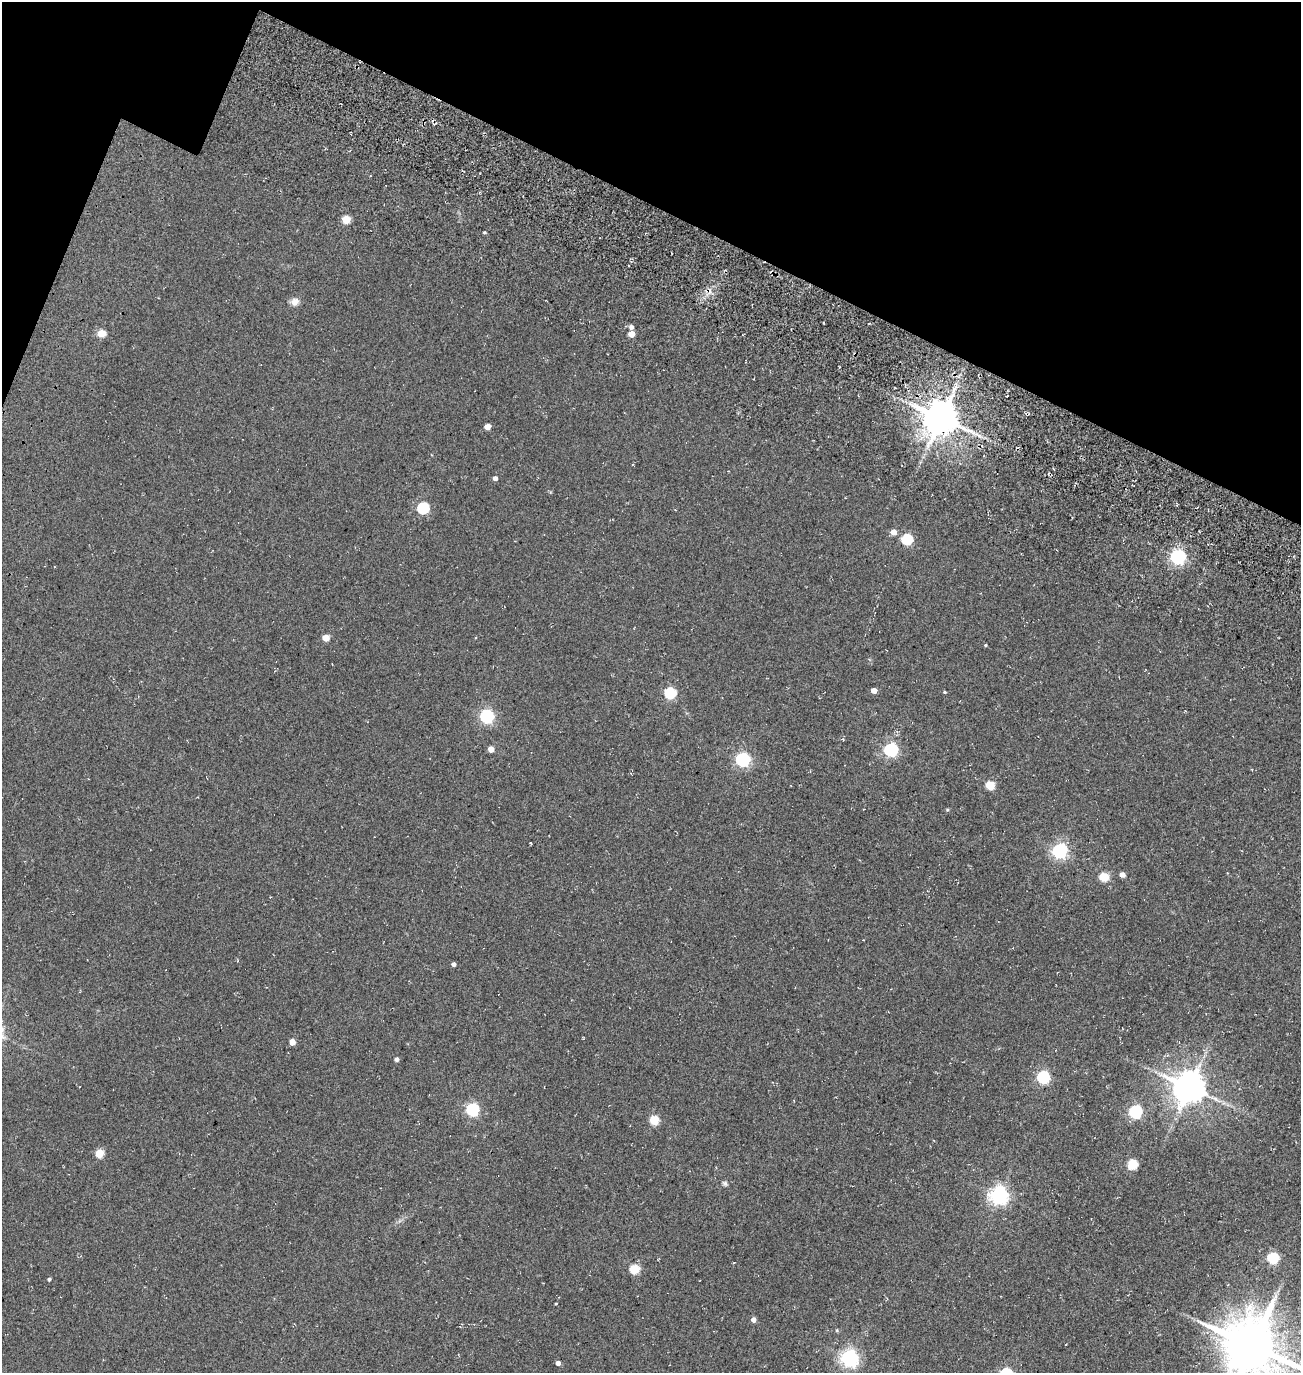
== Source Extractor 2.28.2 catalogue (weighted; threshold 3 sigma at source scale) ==
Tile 2 of 4 x 4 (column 2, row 1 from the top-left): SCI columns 1783-3081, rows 4357-5727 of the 5922 x 5903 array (HDU 1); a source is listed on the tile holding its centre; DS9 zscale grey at full resolution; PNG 1303 x 1375 px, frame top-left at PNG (2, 2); no overlay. Shown black and unused: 18% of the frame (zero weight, under 3 of 5 exposures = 11% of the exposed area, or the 3 px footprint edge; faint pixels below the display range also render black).
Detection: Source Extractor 2.28.2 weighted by HDU 2 'WHT'; one run over the whole footprint, this tile lists its part. Background 0.0815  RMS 0.026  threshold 0.118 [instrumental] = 3 sigma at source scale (4.5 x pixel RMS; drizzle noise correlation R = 1.50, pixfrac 1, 0.05/0.05 arcsec/px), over >= 5 px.
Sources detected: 50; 1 cosmic-ray / hot-pixel residue — not listed; the other 49 listed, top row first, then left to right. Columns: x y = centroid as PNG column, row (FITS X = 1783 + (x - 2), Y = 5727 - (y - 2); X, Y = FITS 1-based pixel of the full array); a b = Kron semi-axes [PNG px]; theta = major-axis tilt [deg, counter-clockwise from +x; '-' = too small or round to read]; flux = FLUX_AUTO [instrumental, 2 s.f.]
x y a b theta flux
346 219 5 5 - 71
484 232 4 3 - 2.4
295 302 12 10 26 14
631 327 5 5 - 7.4
101 333 5 5 - 65
631 334 5 4 - 34
941 418 9 9 - 6700
487 427 4 4 - 21
495 478 4 4 - 9.2
423 508 6 5 - 220
893 532 6 6 - 16
907 539 6 5 - 190
1178 557 6 6 - 630
326 638 5 4 - 36
985 645 4 3 - 2.3
874 690 5 4 - 15
945 692 4 3 - 2.5
670 693 6 5 - 210
487 717 6 6 - 430
491 749 4 4 - 26
891 750 6 6 - 500
743 760 6 6 - 500
990 785 5 5 - 87
947 810 5 3 - 2.5
1059 851 6 6 - 610
1122 875 5 4 - 16
1104 877 5 5 - 92
453 964 4 4 - 7
292 1042 4 4 - 26
1167 1055 5 3 - 2.7
396 1059 4 4 - 8.5
1043 1077 6 6 - 330
1189 1087 9 9 - 5000
473 1109 6 6 - 350
1135 1111 6 6 - 370
654 1120 5 5 - 110
99 1153 5 5 - 80
1132 1164 5 5 - 140
725 1183 7 5 -45 4.8
999 1196 6 6 - 1100
1273 1258 6 5 - 200
634 1269 5 5 - 110
49 1279 4 3 - 4.3
556 1303 3 2 - 2
753 1320 5 4 - 12
837 1330 5 4 - 2.7
1252 1346 16 15 - 16000
850 1358 6 6 - 930
558 1363 4 4 - 9.8
Overlapping masked pixels (flux is a lower limit): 1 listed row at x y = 941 418
Isophote crosses this tile's border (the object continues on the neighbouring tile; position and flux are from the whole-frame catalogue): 1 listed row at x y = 1252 1346